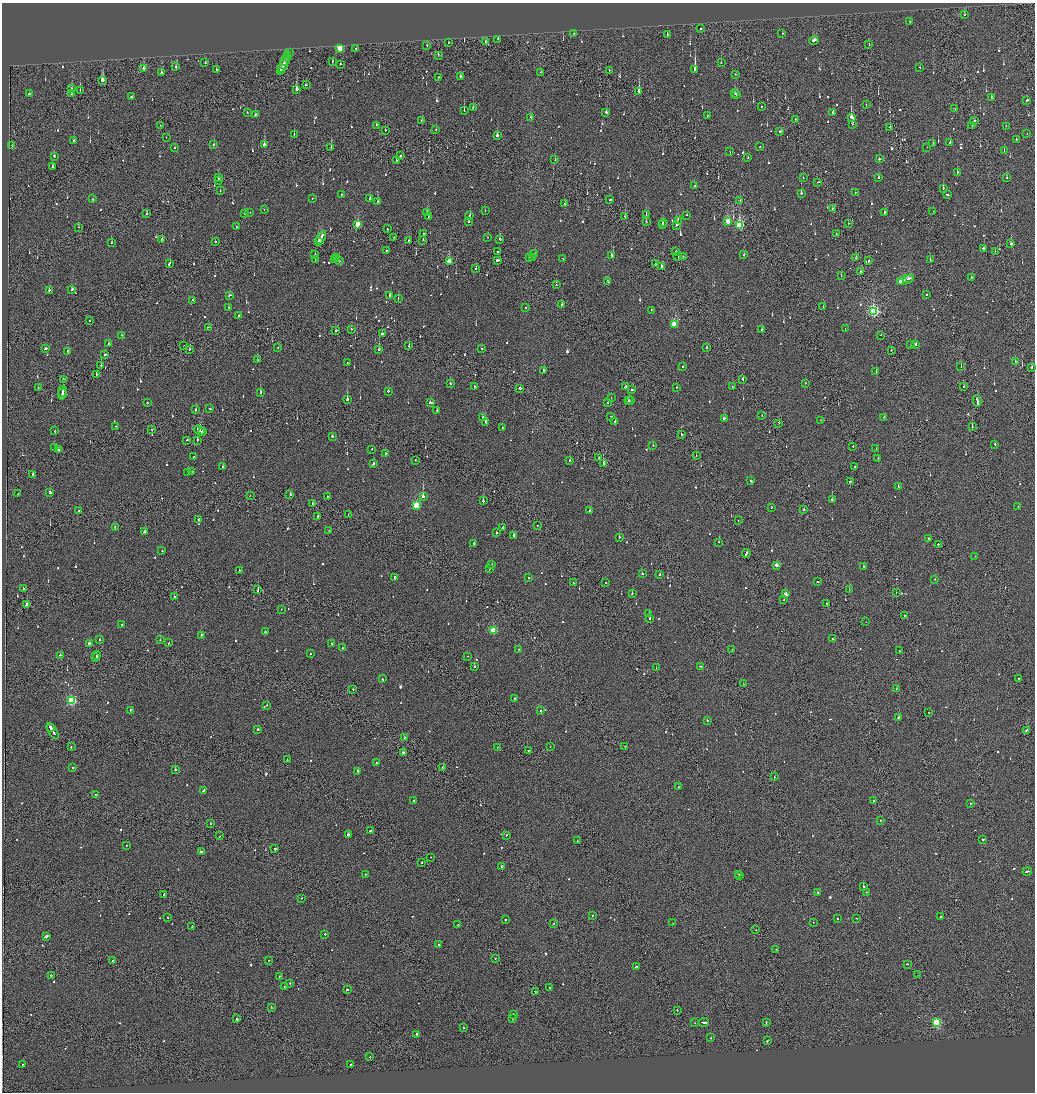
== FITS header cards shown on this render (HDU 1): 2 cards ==
NAXIS1  =                 2065
NAXIS2  =                 2180

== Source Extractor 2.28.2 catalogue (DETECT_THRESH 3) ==
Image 2065 x 2180 px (HDU 1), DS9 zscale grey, zoomed out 1/2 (1 PNG px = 2 x 2 image px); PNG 1037 x 1094 px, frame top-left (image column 1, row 2179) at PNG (2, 3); each listed source drawn as its Kron ellipse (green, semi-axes under 4 px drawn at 4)
Background -0.119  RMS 0.067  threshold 0.202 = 3 sigma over >= 5 px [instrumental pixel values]
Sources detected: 1072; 53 cannot appear on this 1/2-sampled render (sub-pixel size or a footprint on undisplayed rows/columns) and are neither listed nor drawn; of the other 1019, the 500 brightest by FLUX_AUTO listed and drawn (519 fainter detections omitted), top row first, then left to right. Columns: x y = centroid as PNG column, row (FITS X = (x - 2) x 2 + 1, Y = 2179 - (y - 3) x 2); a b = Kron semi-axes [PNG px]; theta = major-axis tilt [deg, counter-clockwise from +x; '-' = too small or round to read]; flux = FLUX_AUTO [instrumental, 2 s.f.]
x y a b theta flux
964 15 2 2 - 200
910 21 2 1 - 90
701 29 2 2 - 83
574 33 2 2 - 64
782 33 2 2 - 130
667 34 2 2 - 64
498 39 2 2 - 200
814 40 4 2 - 300
486 42 2 1 - 500
448 43 2 2 - 350
869 44 2 2 - 88
427 45 3 1 - 130
340 48 3 3 - 900
356 49 2 2 - 66
290 52 2 1 - 130
438 55 2 1 - 79
288 56 3 2 - 240
285 60 6 2 64 410
332 61 2 2 - 81
205 63 2 2 - 93
721 63 2 2 - 73
340 64 2 2 - 80
283 66 6 2 64 750
176 67 2 2 - 280
920 67 2 2 - 82
144 68 2 2 - 510
216 70 2 2 - 130
609 70 2 1 - 79
695 70 3 2 - 2500
280 71 3 2 - 310
541 72 2 2 - 91
161 73 2 2 - 140
735 74 2 2 - 78
460 76 2 2 - 93
438 77 2 1 - 110
103 80 3 2 - 1100
306 85 3 2 - 110
72 89 2 1 - 540
297 89 3 2 - 750
80 91 2 1 - 130
639 92 3 2 - 1700
29 93 3 2 - 280
71 94 2 2 - 190
735 94 2 1 - 85
737 94 2 2 - 390
131 97 3 2 - 190
991 97 2 2 - 93
1027 100 2 2 - 600
866 105 2 2 - 95
761 107 2 1 - 160
473 108 2 2 - 75
955 108 2 2 - 65
464 111 2 1 - 200
606 112 2 2 - 250
833 112 2 2 - 92
247 113 2 2 - 75
255 115 2 2 - 180
707 116 2 1 - 66
851 117 4 2 - 800
530 118 3 2 - 120
795 119 2 2 - 140
421 120 2 2 - 74
974 121 2 2 - 89
852 124 2 2 - 78
161 125 2 1 - 77
376 125 2 2 - 80
972 125 2 1 - 80
1006 126 2 2 - 110
890 127 3 2 - 75
385 130 2 1 - 86
436 130 2 1 - 88
780 131 3 2 - 76
1027 133 2 2 - 64
294 135 2 2 - 160
497 135 2 2 - 1200
166 138 2 2 - 110
1016 139 2 2 - 67
74 141 2 2 - 110
950 142 2 2 - 730
264 144 2 2 - 1200
933 144 2 2 - 75
214 145 2 2 - 63
12 146 2 1 - 64
760 147 2 2 - 70
927 147 2 2 - 71
174 148 2 2 - 87
331 148 2 2 - 260
1004 151 2 2 - 84
730 152 2 2 - 83
54 156 2 2 - 160
400 156 2 2 - 140
748 158 2 2 - 69
555 159 2 2 - 140
879 159 2 2 - 210
397 160 2 2 - 130
52 167 2 2 - 120
957 172 2 2 - 84
878 177 2 2 - 83
1006 177 2 2 - 84
219 178 2 1 - 110
803 178 2 2 - 140
218 180 2 2 - 160
817 182 2 1 - 87
694 186 2 2 - 85
943 188 2 2 - 260
220 191 2 1 - 63
856 192 2 2 - 94
801 193 2 2 - 1100
341 195 2 1 - 74
947 195 3 2 - 200
312 198 2 2 - 150
93 199 2 2 - 100
370 199 2 2 - 350
610 199 3 2 - 580
378 201 2 2 - 560
740 201 2 2 - 120
565 204 2 2 - 80
264 209 2 2 - 72
832 209 2 2 - 81
485 211 2 2 - 120
250 212 2 1 - 63
884 212 2 2 - 89
933 212 2 1 - 100
147 213 2 2 - 89
245 213 2 2 - 170
427 213 2 2 - 110
469 215 2 2 - 71
646 215 2 1 - 72
687 215 2 2 - 100
625 216 2 1 - 460
428 217 3 2 - 250
678 220 2 2 - 130
469 221 2 2 - 66
728 221 3 3 - 290
646 222 2 1 - 79
663 222 2 2 - 110
848 223 2 1 - 76
358 224 3 2 - 320
662 225 2 2 - 140
677 225 3 2 - 260
740 225 4 3 - 1300
79 227 2 1 - 73
236 227 2 2 - 71
387 229 2 2 - 120
424 233 2 2 - 98
836 234 2 1 - 100
321 237 7 2 62 820
394 237 2 2 - 85
488 237 2 1 - 69
162 239 2 2 - 190
500 239 2 2 - 330
423 240 2 2 - 87
409 241 2 1 - 110
216 242 2 2 - 65
319 242 3 1 - 260
111 243 2 2 - 97
1011 244 2 2 - 340
984 249 3 2 - 230
387 250 2 2 - 73
676 251 2 2 - 260
995 251 2 2 - 81
498 252 2 2 - 470
315 254 2 1 - 67
535 254 2 2 - 68
744 255 2 2 - 97
612 256 3 2 - 77
683 256 2 2 - 81
529 257 2 2 - 91
532 257 2 2 - 70
678 257 2 2 - 330
856 257 2 1 - 370
336 258 2 2 - 81
563 258 2 2 - 190
315 260 2 2 - 100
334 260 2 2 - 490
497 260 3 2 - 310
930 260 2 2 - 79
339 261 2 2 - 150
869 261 2 2 - 150
449 262 3 2 - 270
169 263 4 2 - 200
655 264 2 2 - 71
661 267 4 2 - 510
476 268 2 2 - 160
861 272 2 2 - 110
841 276 2 2 - 100
971 277 2 2 - 88
910 278 2 1 - 110
905 280 9 2 19 660
608 282 2 2 - 130
900 282 2 2 - 190
556 285 2 1 - 68
72 289 3 2 - 190
49 290 3 2 - 200
230 295 3 2 - 120
389 295 2 2 - 210
927 295 2 2 - 63
398 298 2 2 - 74
193 300 2 2 - 140
562 304 2 2 - 160
823 307 2 2 - 91
228 308 2 2 - 75
526 308 2 2 - 70
651 310 2 2 - 85
873 311 4 3 - 2000
239 316 2 2 - 220
89 320 2 2 - 98
674 324 3 3 - 510
208 327 2 1 - 110
351 329 2 1 - 85
845 329 2 2 - 160
762 330 2 2 - 410
336 331 3 2 - 170
382 334 2 2 - 2200
121 335 2 2 - 85
881 335 2 1 - 140
108 344 2 2 - 72
916 344 2 2 - 490
183 345 2 1 - 180
910 345 2 1 - 78
409 346 2 1 - 130
278 347 2 1 - 76
707 347 2 2 - 100
482 348 2 1 - 63
45 349 3 2 - 160
190 349 2 2 - 69
379 350 2 2 - 170
891 350 2 2 - 180
68 351 2 2 - 110
105 355 2 2 - 520
257 360 2 2 - 240
1015 362 2 2 - 120
348 363 2 2 - 230
101 366 2 1 - 140
683 366 2 2 - 66
961 366 2 1 - 64
1032 367 2 2 - 140
543 371 2 2 - 150
876 371 2 2 - 150
96 374 2 2 - 88
63 379 2 1 - 110
743 379 2 1 - 96
450 383 2 2 - 110
805 383 2 2 - 76
475 386 2 2 - 190
626 387 3 2 - 490
732 387 2 2 - 210
963 387 2 1 - 900
38 388 2 1 - 110
519 388 2 1 - 250
676 388 2 2 - 95
631 390 3 2 - 340
62 391 5 1 - 1100
388 391 2 2 - 180
260 392 2 2 - 120
62 394 5 2 - 1000
611 398 2 2 - 140
347 400 2 2 - 2300
628 401 2 2 - 120
631 401 2 1 - 110
977 401 6 2 -80 420
430 402 3 2 - 340
608 402 2 2 - 65
147 403 2 2 - 100
210 409 2 2 - 75
195 410 3 2 - 140
437 411 2 2 - 180
611 416 3 2 - 240
762 416 2 1 - 140
884 417 2 2 - 65
482 418 2 2 - 100
724 418 3 2 - 110
821 420 2 2 - 88
615 421 2 2 - 240
486 422 4 2 - 230
779 423 2 1 - 310
116 426 2 2 - 76
972 427 2 1 - 180
502 428 2 2 - 68
151 430 2 1 - 81
199 430 6 2 -30 450
54 431 2 2 - 83
202 432 3 2 - 340
682 435 2 2 - 69
333 437 3 2 - 130
187 440 2 1 - 210
197 440 2 2 - 190
995 444 2 2 - 130
653 445 2 2 - 82
853 446 2 1 - 89
54 447 2 2 - 160
372 449 2 2 - 120
876 449 2 2 - 110
58 450 2 2 - 240
385 454 2 2 - 120
696 456 2 2 - 67
194 457 2 2 - 93
599 458 2 1 - 130
878 458 2 2 - 72
415 460 2 2 - 110
570 461 2 2 - 330
603 463 4 2 - 610
373 464 3 2 - 150
223 467 2 2 - 410
854 467 2 2 - 130
192 472 2 2 - 81
188 473 2 2 - 250
32 474 2 1 - 280
750 481 2 2 - 240
850 481 2 2 - 230
898 487 2 2 - 140
50 492 2 2 - 94
18 494 2 1 - 75
290 494 2 2 - 170
250 495 2 1 - 170
423 496 2 2 - 1200
328 497 2 1 - 310
832 500 2 2 - 440
483 501 2 2 - 450
313 504 2 2 - 160
416 505 3 3 - 900
771 507 2 2 - 430
1018 507 2 2 - 110
803 510 2 1 - 1000
78 511 2 2 - 69
590 511 3 2 - 160
348 515 2 1 - 200
318 516 2 2 - 83
199 519 2 2 - 84
738 520 2 1 - 86
537 525 2 1 - 72
115 527 2 2 - 130
503 528 2 2 - 120
329 531 2 1 - 67
144 532 3 2 - 220
496 533 2 2 - 140
513 535 2 2 - 390
619 537 2 2 - 110
929 539 3 2 - 160
719 542 2 2 - 76
474 544 3 2 - 730
938 544 2 1 - 230
162 551 2 2 - 110
746 554 4 1 - 490
975 556 2 1 - 150
492 565 2 2 - 120
776 565 2 2 - 120
863 567 2 2 - 83
489 569 2 1 - 140
239 570 2 2 - 110
642 574 2 2 - 220
660 574 2 2 - 610
395 577 3 2 - 200
528 578 2 2 - 73
935 579 2 2 - 87
817 581 2 2 - 140
573 583 2 1 - 98
605 583 2 2 - 68
23 588 2 2 - 87
258 590 3 1 - 200
849 590 2 1 - 68
896 592 2 1 - 74
632 593 2 2 - 100
786 594 3 2 - 420
174 597 2 2 - 240
783 600 2 2 - 75
827 603 2 2 - 65
27 604 2 2 - 3100
281 610 2 2 - 64
649 613 3 2 - 200
905 615 2 2 - 100
650 618 3 2 - 130
866 622 2 1 - 88
121 625 2 2 - 100
493 631 3 3 - 690
265 632 2 2 - 110
202 635 3 2 - 120
833 638 2 2 - 530
100 639 2 2 - 86
160 640 2 2 - 66
89 643 2 2 - 1400
169 643 3 2 - 110
332 643 2 2 - 200
342 648 2 2 - 110
519 649 2 2 - 64
732 650 2 1 - 130
899 651 2 2 - 69
310 654 2 2 - 78
60 655 2 2 - 130
96 655 4 2 - 290
468 656 2 1 - 180
96 658 3 1 - 200
474 666 2 2 - 88
701 666 3 2 - 210
656 667 2 1 - 66
382 679 2 2 - 100
1018 679 2 1 - 1600
743 684 2 2 - 150
896 688 2 2 - 63
353 689 2 2 - 86
514 699 2 2 - 110
71 701 3 3 - 1400
267 705 2 2 - 64
130 710 2 2 - 340
541 711 2 2 - 170
929 712 2 2 - 140
899 718 3 2 - 940
707 721 2 2 - 550
50 727 2 1 - 200
258 729 2 2 - 170
1027 730 4 2 - 360
52 731 9 2 -60 700
404 738 2 2 - 190
625 746 2 1 - 84
71 747 3 2 - 150
497 747 2 1 - 73
550 747 2 2 - 96
528 750 3 1 - 130
403 753 3 2 - 210
287 760 2 2 - 66
377 763 2 2 - 210
73 767 2 2 - 300
442 767 2 2 - 110
175 770 2 2 - 120
358 771 2 2 - 1200
774 777 2 2 - 100
678 787 2 2 - 73
204 790 3 2 - 270
96 795 2 2 - 120
873 800 2 2 - 64
413 801 2 2 - 91
970 803 2 2 - 82
881 820 2 2 - 440
210 824 2 1 - 93
371 831 2 2 - 140
348 834 2 2 - 580
506 835 2 1 - 79
219 836 2 1 - 96
983 839 2 2 - 170
578 841 2 2 - 94
126 845 2 2 - 65
275 849 2 2 - 230
201 852 3 2 - 100
430 857 2 2 - 69
422 862 2 2 - 130
502 866 3 2 - 200
1027 871 5 2 - 260
365 874 2 2 - 96
738 874 2 1 - 75
740 875 2 1 - 77
863 886 2 2 - 590
818 892 2 1 - 63
867 892 2 2 - 180
164 894 2 2 - 100
301 899 2 2 - 64
592 916 2 2 - 230
941 917 2 2 - 180
168 918 2 2 - 140
856 918 2 1 - 220
505 919 2 2 - 96
837 919 2 2 - 170
813 922 2 1 - 70
672 923 2 1 - 98
554 924 2 2 - 72
458 925 2 2 - 330
192 927 2 1 - 94
756 930 2 2 - 63
325 934 2 2 - 150
46 936 4 2 - 210
439 945 2 2 - 98
776 949 2 1 - 110
495 958 2 2 - 140
113 960 2 2 - 75
268 960 2 2 - 82
907 964 2 2 - 110
636 966 2 2 - 130
51 975 2 2 - 120
918 975 2 2 - 110
279 976 2 1 - 230
290 983 2 2 - 120
284 986 2 2 - 70
550 987 2 2 - 94
347 990 2 1 - 240
535 991 2 2 - 270
271 1008 2 1 - 460
677 1010 2 2 - 82
513 1014 2 2 - 160
237 1019 2 2 - 470
513 1019 2 1 - 190
704 1022 5 2 - 740
766 1022 3 2 - 190
695 1023 2 2 - 67
937 1023 3 3 - 1200
464 1028 2 2 - 500
416 1034 2 2 - 540
711 1038 2 2 - 250
767 1040 2 2 - 690
369 1057 2 2 - 120
23 1065 2 2 - 72
351 1065 2 2 - 730
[519 fainter detections neither listed nor drawn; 53 sub-pixel or undisplayed-footprint detections neither listed nor drawn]